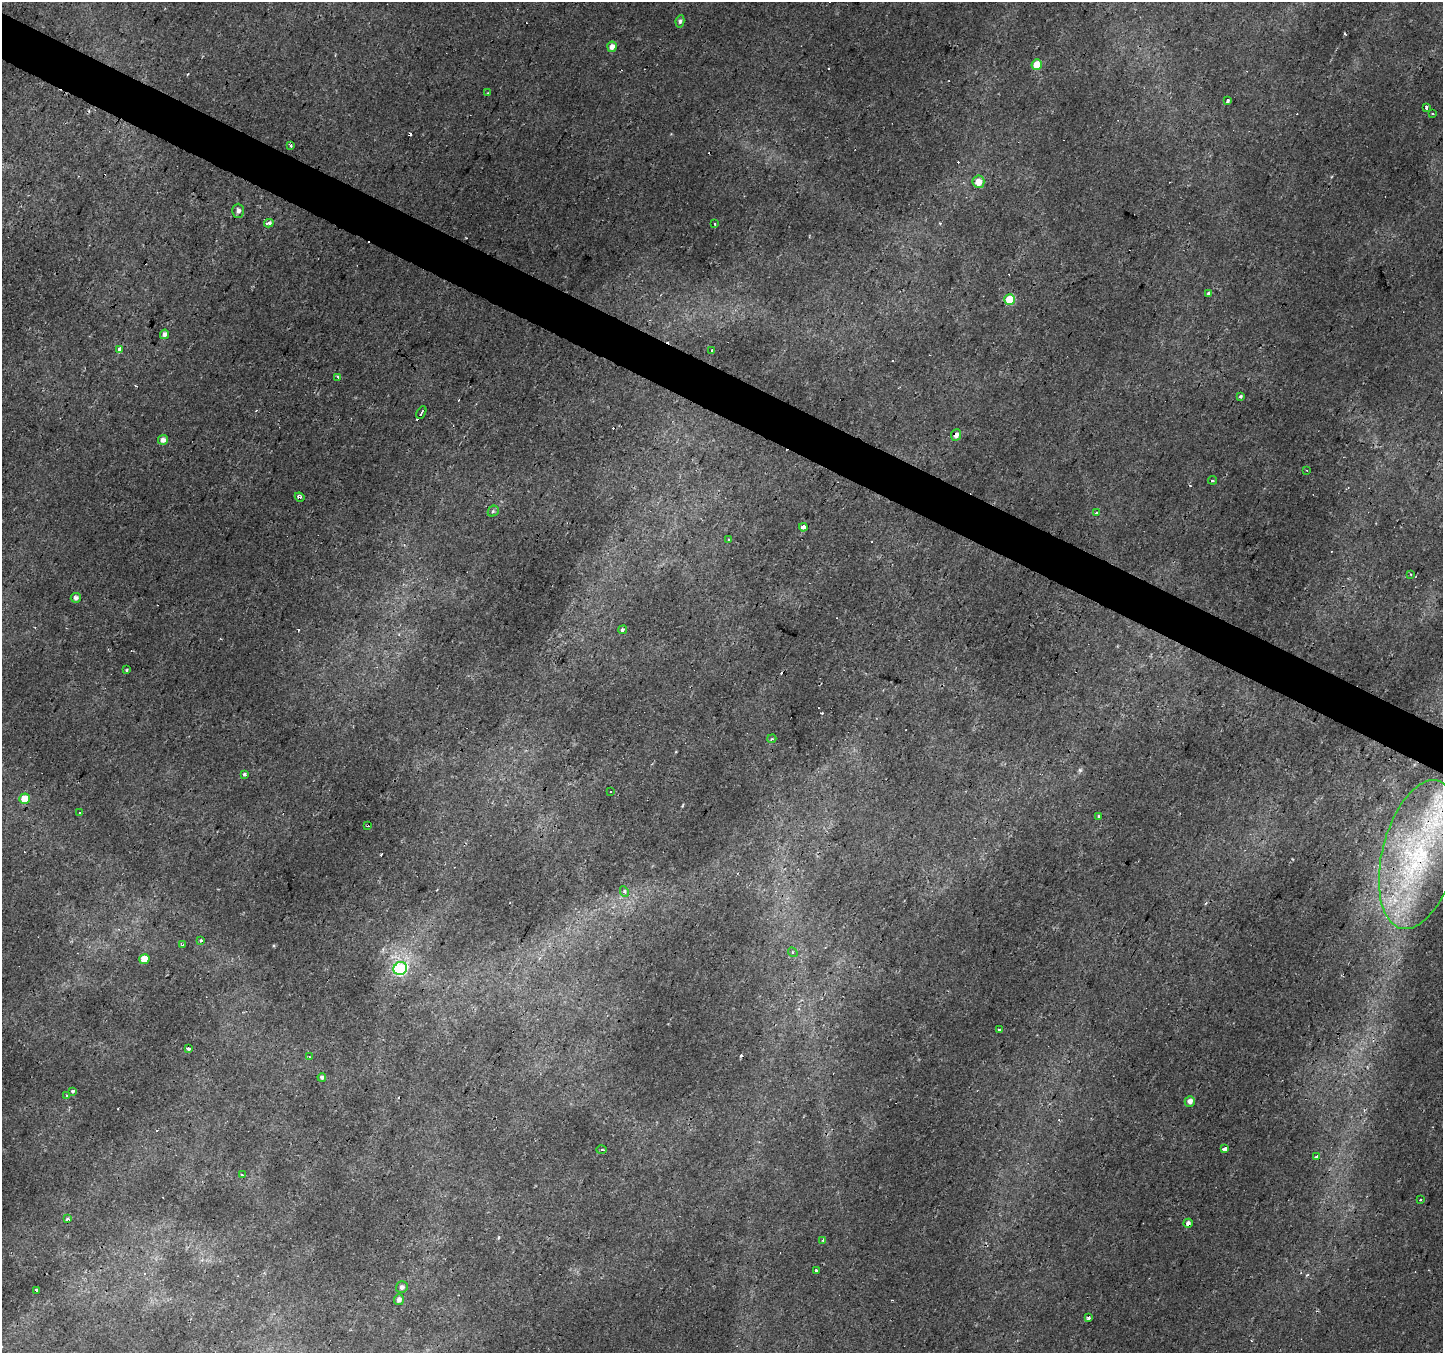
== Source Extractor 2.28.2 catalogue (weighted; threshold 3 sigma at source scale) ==
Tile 11 of 4 x 4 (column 3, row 3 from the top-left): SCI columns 2887-4327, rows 1615-2965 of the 5767 x 5863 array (HDU 1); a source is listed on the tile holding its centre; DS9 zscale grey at full resolution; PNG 1445 x 1355 px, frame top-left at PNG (2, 2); each listed source drawn as its Kron ellipse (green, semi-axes under 4 px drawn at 4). Shown black and unused: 3% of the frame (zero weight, under 2 of 3 exposures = <1% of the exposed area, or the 3 px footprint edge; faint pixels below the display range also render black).
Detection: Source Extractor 2.28.2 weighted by HDU 2 'WHT'; one run over the whole footprint, this tile lists its part. Background 0.00476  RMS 0.0027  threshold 0.0121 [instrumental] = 3 sigma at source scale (4.5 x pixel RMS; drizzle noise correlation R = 1.50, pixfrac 1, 0.0396/0.0396 arcsec/px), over >= 5 px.
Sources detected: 87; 19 cosmic-ray / hot-pixel residue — neither listed nor drawn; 1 inside a brighter listed object's ellipse — not listed separately; the other 67 listed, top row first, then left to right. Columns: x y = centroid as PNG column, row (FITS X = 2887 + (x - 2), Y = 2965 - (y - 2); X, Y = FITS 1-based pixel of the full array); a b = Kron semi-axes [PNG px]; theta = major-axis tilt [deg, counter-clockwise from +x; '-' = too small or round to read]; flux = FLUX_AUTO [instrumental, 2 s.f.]
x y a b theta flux
680 21 6 4 78 0.67
612 47 5 4 - 1.6
1037 65 5 5 - 3.9
488 93 3 3 - 0.21
1228 100 4 3 - 1.6
1426 108 4 3 - 2.9
1432 113 3 2 - 0.39
291 145 3 3 - 0.67
978 182 6 6 - 3.4
238 211 7 6 - 1
269 223 5 4 - 1
715 224 3 2 - 0.36
1208 293 4 3 - 0.69
1010 299 5 5 - 9.9
164 334 5 4 - 1.1
120 349 3 3 - 2.4
712 350 3 3 - 1
338 377 3 2 - 1
1240 397 3 3 - 0.37
421 412 7 3 60 0.57
956 435 6 5 - 1.5
163 440 5 5 - 1.4
1306 470 3 2 - 0.46
1213 480 4 3 - 0.34
300 497 5 3 - 0.97
493 511 6 5 - 0.42
1096 512 3 3 - 1.2
803 527 4 4 - 4.2
729 540 3 3 - 0.36
1410 574 3 2 - 0.21
76 598 5 5 - 0.87
622 630 4 4 - 0.52
127 670 4 2 - 0.21
772 739 5 3 - 0.35
244 774 3 3 - 0.81
610 792 3 3 - 1
24 799 5 5 - 5.4
80 813 3 3 - 0.79
1099 816 4 3 - 0.28
368 826 3 2 - 0.17
1419 854 76 37 76 56
624 891 5 4 - 0.8
201 941 3 3 - 0.4
183 945 3 3 - 0.61
793 952 5 4 - 0.45
144 959 5 5 - 5
400 968 7 6 - 27
999 1029 3 2 - 0.5
188 1049 4 3 - 0.78
309 1056 3 2 - 0.19
322 1077 4 3 - 0.82
73 1091 3 3 - 1.1
66 1096 3 3 - 0.77
1190 1101 5 5 - 1.4
1224 1149 4 3 - 1.4
602 1150 5 3 - 0.37
1316 1157 3 3 - 1.9
242 1175 4 3 - 0.65
1420 1200 3 2 - 0.37
68 1219 4 3 - 0.63
1188 1223 4 4 - 0.98
823 1240 4 3 - 0.29
816 1270 4 3 - 1.6
402 1287 6 6 - 0.85
37 1291 3 3 - 2.9
399 1300 5 5 - 1.2
1088 1318 3 3 - 2.2
Overlapping masked pixels (flux is a lower limit): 3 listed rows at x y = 956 435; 1419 854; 1188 1223